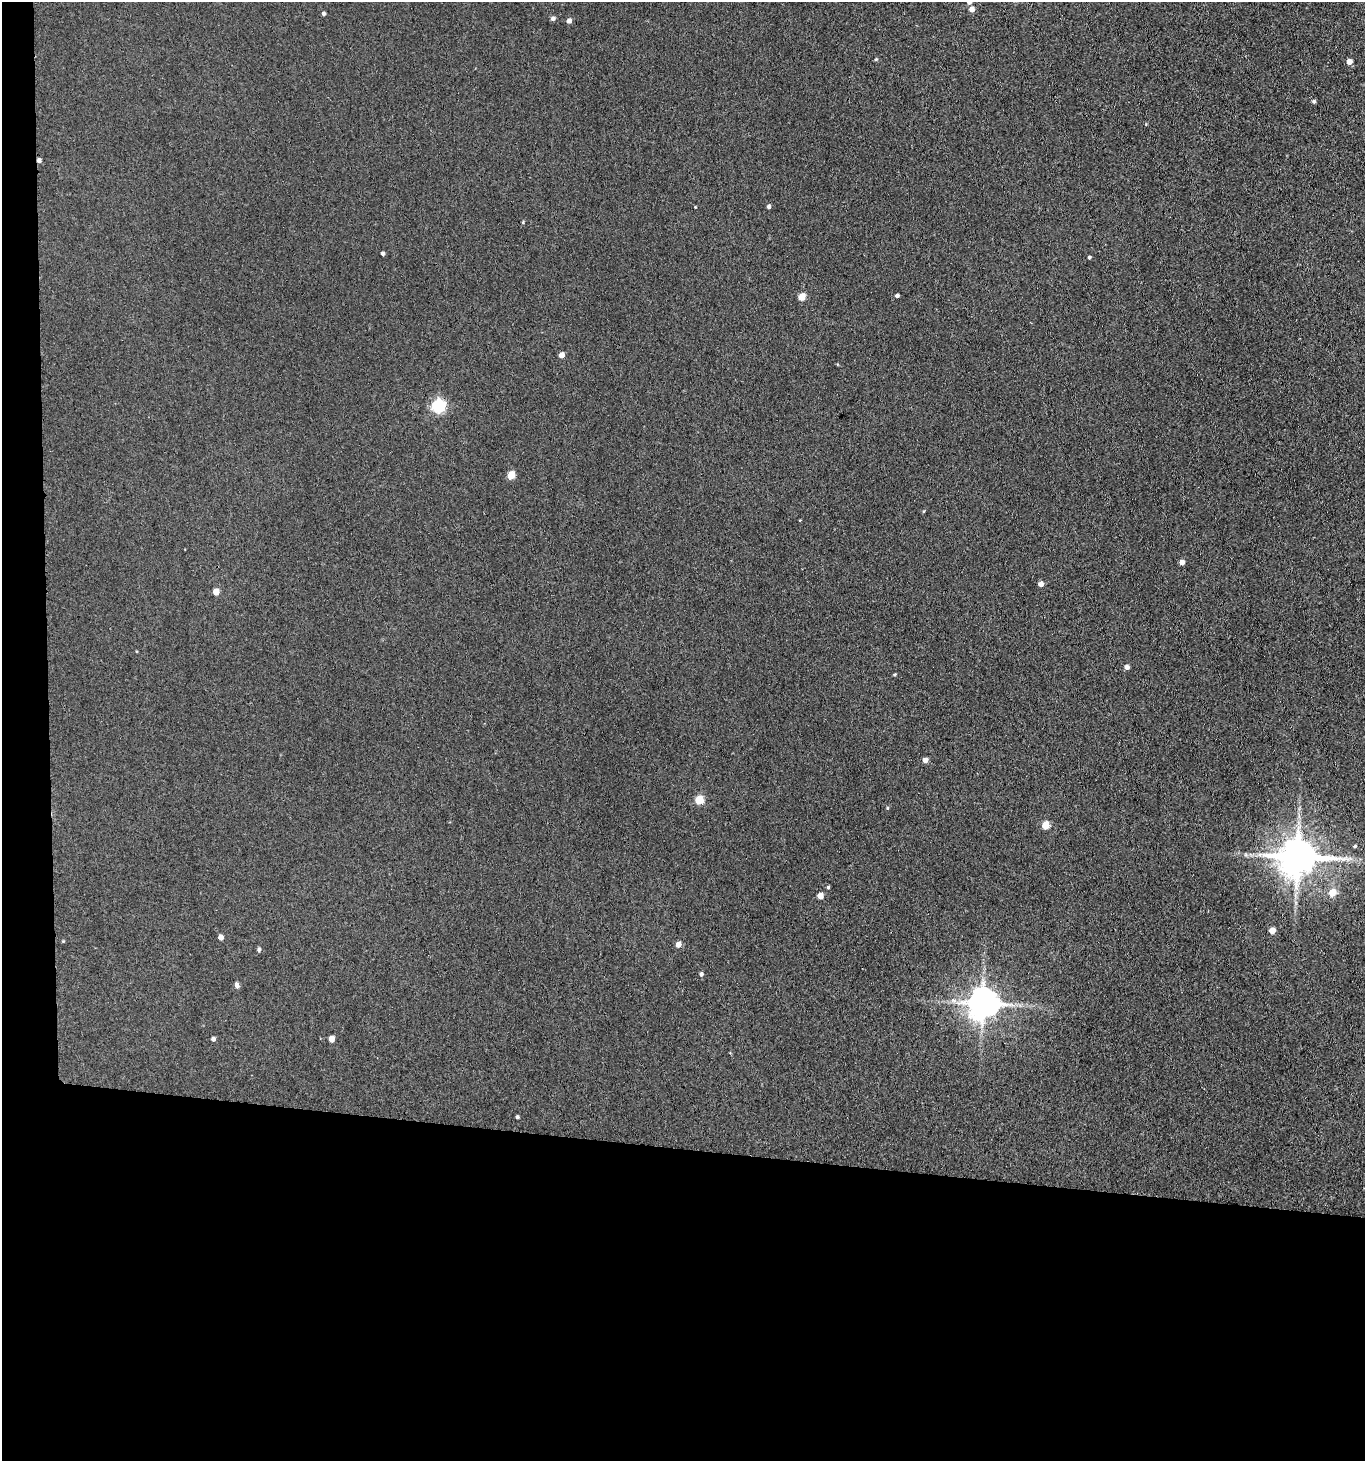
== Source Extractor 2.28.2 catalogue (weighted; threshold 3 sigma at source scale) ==
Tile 7 of 3 x 3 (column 1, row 3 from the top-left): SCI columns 220-1582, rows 6-1464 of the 4470 x 4389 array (HDU 1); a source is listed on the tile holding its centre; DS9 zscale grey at full resolution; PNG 1367 x 1463 px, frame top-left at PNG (2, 2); no overlay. Shown black and unused: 24% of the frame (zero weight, under 3 of 4 exposures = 5% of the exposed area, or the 3 px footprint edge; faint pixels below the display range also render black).
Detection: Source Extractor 2.28.2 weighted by HDU 2 'WHT'; one run over the whole footprint, this tile lists its part. Background 0.0681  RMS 0.0066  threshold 0.0295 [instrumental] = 3 sigma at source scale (4.5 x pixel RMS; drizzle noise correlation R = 1.50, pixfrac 1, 0.05/0.05 arcsec/px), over >= 5 px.
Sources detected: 44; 1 cosmic-ray / hot-pixel residue — not listed; the other 43 listed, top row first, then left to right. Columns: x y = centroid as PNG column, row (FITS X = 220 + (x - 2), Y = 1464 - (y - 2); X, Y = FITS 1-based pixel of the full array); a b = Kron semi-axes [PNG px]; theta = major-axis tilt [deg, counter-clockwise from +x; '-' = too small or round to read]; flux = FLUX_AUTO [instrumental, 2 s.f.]
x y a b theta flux
969 2 5 5 - 2.6
971 9 5 5 - 3.9
323 14 4 4 - 1.5
553 18 5 4 - 1.9
569 21 5 4 - 3
876 59 5 4 - 0.65
1349 62 5 5 - 4.6
1314 101 4 4 - 1.2
768 206 4 4 - 1.8
695 207 3 2 - 0.46
523 222 4 3 - 0.68
382 253 4 3 - 1.3
1089 257 4 3 - 1
897 296 4 4 - 1.7
802 297 5 5 - 13
561 355 5 4 - 4.9
438 406 6 6 - 110
511 475 5 4 - 18
1181 562 4 4 - 3.7
1040 584 5 4 - 3.8
216 592 5 4 - 9.4
1127 667 5 5 - 2.7
894 674 6 3 19 0.64
925 760 4 4 - 4.4
699 800 5 5 - 26
887 808 4 4 - 0.62
1045 825 5 5 - 14
1355 846 5 4 - 0.8
1297 857 12 10 5 2200
828 887 4 4 - 0.83
1332 893 6 5 - 12
820 896 5 4 - 7.5
1272 931 5 4 - 7.1
221 937 5 4 - 4.4
63 941 4 4 - 0.54
678 944 5 4 - 5.2
259 949 5 4 - 1.4
701 974 5 4 - 1.5
237 985 6 5 - 2.6
982 1003 9 9 - 1200
213 1039 4 4 - 1.8
331 1039 5 4 - 7.2
517 1117 3 3 - 1.2
Isophote crosses this tile's border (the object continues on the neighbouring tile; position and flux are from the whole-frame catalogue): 1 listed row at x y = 969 2